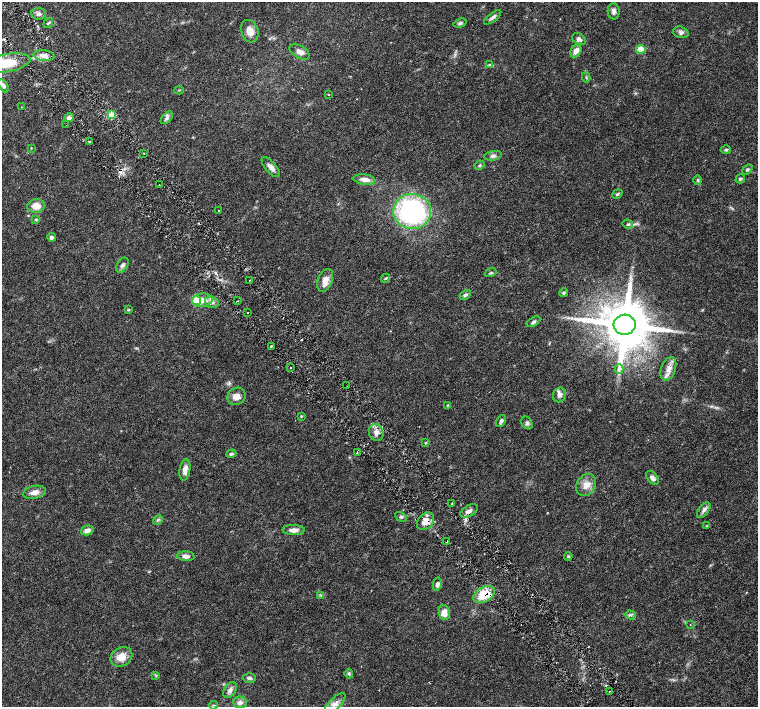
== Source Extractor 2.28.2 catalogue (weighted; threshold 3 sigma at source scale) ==
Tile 11 of 4 x 4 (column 3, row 3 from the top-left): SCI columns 3029-4539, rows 1622-3030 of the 6057 x 6002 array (HDU 1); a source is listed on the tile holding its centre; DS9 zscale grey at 2 x 2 block average (1 PNG px = mean of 2 x 2 image px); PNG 760 x 709 px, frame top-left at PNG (2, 2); each listed source drawn as its Kron ellipse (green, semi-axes under 4 px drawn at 4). Shown black and unused: <1% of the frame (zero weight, under 4 of 8 exposures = <1% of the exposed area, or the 3 px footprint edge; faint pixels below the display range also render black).
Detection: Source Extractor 2.28.2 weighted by HDU 2 'WHT'; one run over the whole footprint, this tile lists its part. Background 0.0161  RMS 0.0013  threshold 0.00541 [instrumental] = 3 sigma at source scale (4.09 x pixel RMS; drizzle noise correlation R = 1.36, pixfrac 0.8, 0.0396/0.0396 arcsec/px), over >= 5 px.
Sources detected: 107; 3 cosmic-ray / hot-pixel residue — neither listed nor drawn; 1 inside a brighter listed object's ellipse — not listed separately; the other 103 listed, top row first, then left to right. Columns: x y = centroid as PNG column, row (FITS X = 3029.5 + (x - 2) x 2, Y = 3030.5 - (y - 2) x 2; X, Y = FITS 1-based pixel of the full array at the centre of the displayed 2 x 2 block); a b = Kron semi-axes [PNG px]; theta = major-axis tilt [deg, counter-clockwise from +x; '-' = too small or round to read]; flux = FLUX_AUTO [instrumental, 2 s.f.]
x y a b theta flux
614 11 8 6 -87 1.1
39 14 7 5 -7 0.94
493 17 10 3 38 0.94
48 23 5 3 - 0.36
460 23 7 4 18 0.58
250 31 11 8 -71 2.5
681 32 8 5 -16 0.83
579 39 7 5 -31 1
641 49 4 4 - 4.3
576 51 7 5 61 2
299 52 11 6 -31 1.6
44 55 10 5 -7 2.3
6 63 25 9 10 9.5
490 64 4 2 - 0.29
586 77 5 2 - 0.29
3 86 7 4 -58 0.76
179 90 4 2 - 0.16
329 95 2 2 - 0.14
21 107 2 2 - 0.16
112 115 3 3 - 7.8
69 118 4 4 - 1.3
167 118 7 4 48 0.9
66 124 2 2 - 0.16
89 141 2 2 - 0.97
31 148 3 2 - 0.16
726 150 5 4 - 0.44
144 153 2 2 - 0.28
493 156 8 5 11 0.95
479 165 5 3 - 0.46
271 167 12 5 -49 1.6
747 169 6 4 39 0.48
740 179 5 3 - 0.5
364 180 11 5 -8 1.9
698 180 5 3 - 0.36
159 185 2 2 - 0.12
617 194 5 3 - 0.48
36 206 9 7 8 3.2
218 210 2 2 - 0.11
412 211 19 17 -1 48
36 220 4 3 - 0.34
628 224 5 3 - 0.4
51 237 5 4 - 0.73
122 265 8 5 57 0.87
490 273 6 2 19 0.35
386 278 5 3 - 0.3
325 280 12 7 68 2.5
249 281 2 2 - 0.16
563 293 4 4 - 0.41
465 295 6 4 29 0.73
196 300 4 4 - 10
202 300 10 6 8 3.2
237 301 2 2 - 0.26
212 302 7 5 -16 1.2
128 310 3 3 - 0.24
247 313 2 2 - 0.15
533 322 7 4 31 0.76
625 325 11 10 - 1800
271 346 3 2 - 0.38
291 368 2 2 - 0.2
619 369 4 2 - 0.4
668 369 12 7 70 2.2
347 386 2 2 - 0.1
559 395 7 6 - 1.2
236 396 9 8 - 2.2
448 405 4 2 - 0.23
301 416 4 3 - 0.24
501 421 7 4 57 0.77
527 423 7 5 -57 0.68
376 433 9 7 -68 1.6
425 443 3 2 - 0.21
357 453 2 2 - 0.19
231 454 5 3 - 0.53
185 470 11 5 81 2
652 478 8 5 -50 1.3
586 485 11 9 56 2.8
34 492 11 6 12 2.1
452 503 3 2 - 0.24
704 510 9 5 54 1.1
469 511 10 5 32 1.5
401 517 6 4 -28 0.51
158 520 5 3 - 0.45
426 521 10 7 45 3
707 526 3 2 - 0.21
87 530 6 4 15 1.6
294 530 11 5 -1 1.7
447 541 2 2 - 0.96
186 556 9 4 -4 1.6
568 556 4 3 - 0.34
437 584 7 4 79 0.97
321 595 3 2 - 0.28
484 595 11 7 30 7.2
444 613 7 5 -84 2.8
630 615 5 3 - 0.55
690 625 2 2 - 0.13
121 657 11 9 32 3.6
349 674 5 4 - 0.46
156 675 4 2 - 0.26
249 678 7 4 2 0.68
230 690 8 5 54 1.3
610 691 2 2 - 0.13
240 702 7 6 - 1.3
335 704 14 5 46 1.8
213 705 4 2 - 0.23
Overlapping masked pixels (flux is a lower limit): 4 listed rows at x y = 66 124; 426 521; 447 541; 484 595
Isophote crosses this tile's border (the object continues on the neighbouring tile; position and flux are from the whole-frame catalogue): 2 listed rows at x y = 6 63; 3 86